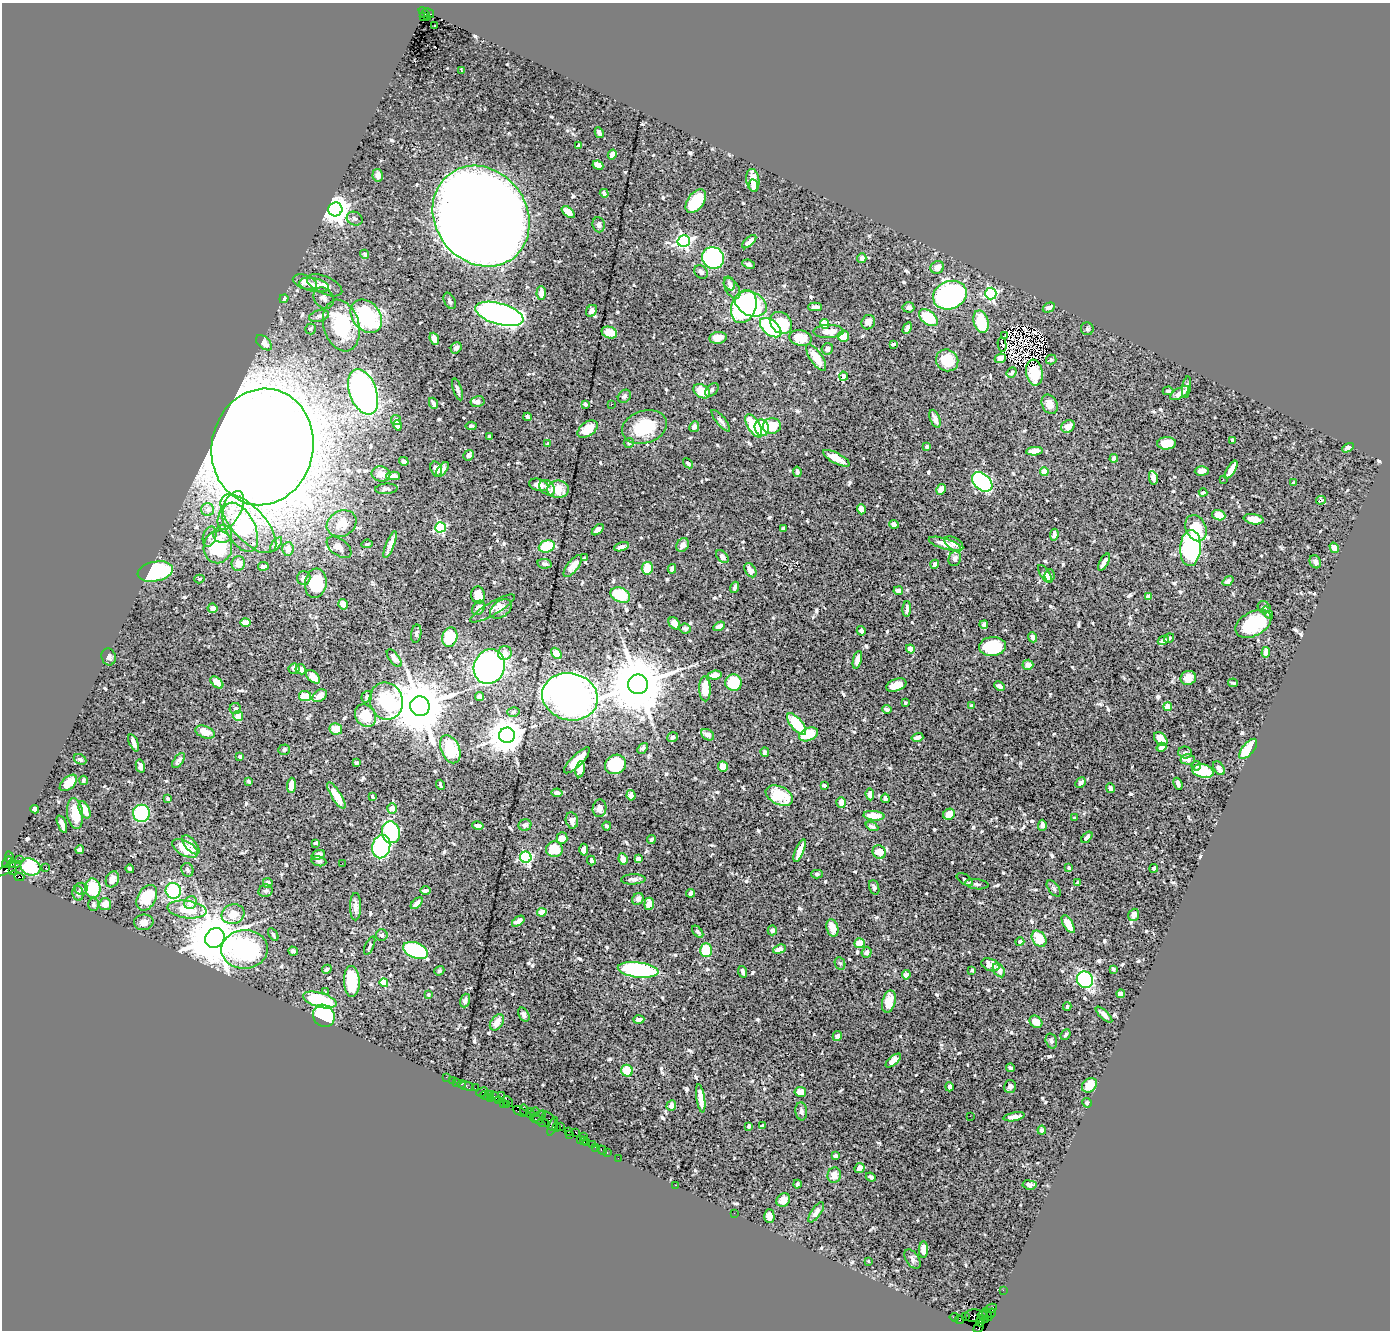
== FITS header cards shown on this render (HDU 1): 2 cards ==
NAXIS1  =                 1388
NAXIS2  =                 1328

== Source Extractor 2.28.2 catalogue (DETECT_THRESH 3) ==
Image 1388 x 1328 px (HDU 1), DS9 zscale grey, 1 PNG px = 1 image px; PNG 1392 x 1332 px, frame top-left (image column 1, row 1328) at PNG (2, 3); each listed source drawn as its Kron ellipse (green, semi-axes under 4 px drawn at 4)
Background 1.07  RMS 0.019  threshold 0.0571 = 3 sigma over >= 5 px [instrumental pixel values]
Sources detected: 720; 3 with non-positive FLUX_AUTO (blend fragments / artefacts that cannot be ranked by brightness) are neither listed nor drawn; of the other 717, the 500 brightest by FLUX_AUTO listed and drawn (217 fainter detections omitted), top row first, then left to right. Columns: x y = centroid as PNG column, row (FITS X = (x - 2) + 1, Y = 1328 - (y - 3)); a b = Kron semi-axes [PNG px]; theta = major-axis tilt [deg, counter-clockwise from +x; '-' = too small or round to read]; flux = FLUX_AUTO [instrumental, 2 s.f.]
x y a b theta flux
428 13 6 3 -32 220
425 14 7 3 -51 150
423 17 3 2 - 96
434 26 3 2 - 4.3
462 71 3 3 - 6.3
599 133 5 3 - 5.7
578 146 4 3 - 3.1
612 154 5 4 - 6.9
598 165 5 4 - 11
378 175 6 5 - 7.2
753 180 11 6 -82 17
753 185 6 4 -79 10
604 193 4 3 - 3.3
696 201 13 8 54 74
335 209 7 7 - 1800
568 212 8 4 -41 19
481 216 53 46 -53 9200
355 219 8 6 -26 3.7
599 225 8 6 -83 4.7
684 241 6 6 - 330
749 242 8 4 42 5.7
365 254 5 4 - 2.2
713 258 11 10 - 260
862 258 5 4 - 3.4
748 264 6 3 -24 2.5
937 267 7 6 - 8.9
701 272 7 6 - 4.4
305 282 12 7 -18 11
729 283 7 5 -65 4.1
314 285 15 6 -11 9.9
325 285 19 8 -24 11
732 288 12 6 -58 7.1
541 293 7 4 88 8.5
991 294 6 5 - 170
950 295 17 14 23 430
324 298 11 9 -52 5.8
284 299 4 4 - 2.4
450 301 8 5 -63 3.7
751 304 17 11 -26 200
744 307 17 12 69 130
815 307 7 4 0 5.9
908 307 6 5 - 4.1
1049 308 6 4 26 5.9
591 311 6 5 - 8.6
499 314 25 10 -16 640
319 316 10 6 15 4.6
366 316 18 14 -51 150
928 318 11 6 -39 56
868 322 7 6 - 8.8
981 322 11 7 -75 52
781 323 12 10 -43 41
824 324 5 4 - 39
341 326 26 17 -74 93
771 328 12 7 -39 120
907 328 6 4 63 7.4
310 329 5 5 - 2.4
1087 329 6 6 - 2.7
829 331 15 6 1 17
609 332 8 5 -19 16
843 336 5 5 - 19
1005 336 3 3 - 2.2
718 338 9 6 8 8.6
801 338 11 7 -12 22
434 339 6 4 -68 10
264 343 9 5 -43 7.9
893 344 4 3 - 2.8
1002 345 7 3 -81 2.7
456 348 6 5 - 4
827 349 6 5 - 4.9
816 358 16 6 -56 24
1000 358 6 5 - 8.1
947 360 11 10 - 30
1051 360 5 5 - 2.8
1012 372 5 4 - 3
1034 373 13 8 -82 21
843 376 4 4 - 5
1187 387 11 4 82 3.6
457 389 11 3 -72 4.1
712 390 8 5 45 3.7
702 391 9 6 -33 23
1168 391 5 4 - 2.7
363 392 23 13 -70 500
1180 393 11 5 31 9
624 396 7 6 - 2.8
477 401 7 5 12 3.6
433 403 6 3 -65 3.5
585 404 4 3 - 3.3
611 404 3 2 - 2.5
1050 404 10 7 -63 13
527 417 4 3 - 2.7
935 419 9 5 -69 7.4
396 420 5 5 - 4.8
721 421 13 4 -51 4.8
398 425 5 4 - 8.2
471 426 5 3 - 2.4
754 426 13 6 -60 56
772 426 9 8 - 25
1068 426 7 6 - 11
644 427 23 16 17 54
694 427 5 4 - 4.8
762 428 8 7 - 42
587 429 11 7 36 19
489 437 4 3 - 3
1232 440 4 3 - 2.9
629 443 5 5 - 2.5
1167 443 9 6 4 19
548 444 4 4 - 2.3
262 447 58 51 78 6300
927 447 4 3 - 2.5
1348 448 6 4 29 3.4
1035 451 8 4 5 13
469 455 6 4 41 4.5
836 458 15 5 -28 13
1114 458 4 4 - 4.7
404 461 5 4 - 3.4
688 463 6 3 -40 2.4
436 469 8 5 -72 6.6
443 469 8 4 51 6.4
1231 470 10 4 59 10
1044 471 4 4 - 31
1202 471 7 4 2 7.3
797 472 5 3 - 3.4
381 474 9 7 -9 6.9
393 476 7 4 -2 7.4
1153 478 7 4 -79 5.4
1223 480 3 2 - 2.7
982 482 12 8 -42 230
1294 483 4 3 - 2.7
539 485 10 6 -16 11
547 488 9 6 -43 5.6
386 489 11 5 3 3.4
558 489 11 9 -1 18
941 489 5 4 - 7.1
1203 492 4 3 - 2.4
1321 500 5 4 - 11
208 509 6 6 - 6.5
861 509 5 4 - 13
231 510 21 10 62 22
1219 515 7 5 -18 17
1254 519 10 5 -9 12
342 523 15 12 29 21
248 524 37 16 -47 72
894 524 5 4 - 8.4
240 527 27 14 -63 62
440 527 5 5 - 140
784 528 4 4 - 2.3
1196 528 13 10 -65 35
598 530 7 4 41 9.4
223 534 9 8 - 10
1054 535 6 4 83 4.8
210 537 10 6 74 5.3
276 544 8 4 52 3.2
367 544 6 4 6 2.6
390 544 14 4 68 10
945 544 17 5 -16 12
954 544 10 6 -31 6.9
683 545 7 5 54 5.4
547 546 8 6 16 49
218 547 16 14 81 76
339 547 14 8 -36 8.9
621 547 8 4 17 4.7
1190 548 18 10 87 280
1334 548 5 4 - 7.7
288 549 7 6 - 7.7
722 557 7 5 -46 5.3
585 558 4 3 - 2.4
955 559 7 6 - 6.7
1104 562 9 3 62 5.3
1315 562 7 5 -61 4.4
238 563 7 6 - 15
544 564 7 4 -10 3.2
935 564 4 4 - 3.5
263 566 5 3 - 3.2
573 566 13 5 51 12
647 568 6 5 - 29
672 569 5 4 - 3.6
750 570 8 5 -58 6
155 572 18 10 11 160
1045 574 10 4 -56 5
1049 575 6 5 - 3.6
304 578 7 6 - 5.1
199 579 5 4 - 2.2
1228 581 6 4 36 3.2
316 583 15 11 82 59
735 587 6 3 71 4
898 591 4 4 - 5.4
478 595 9 7 -77 17
620 595 10 7 -24 42
1148 596 4 3 - 3.9
343 604 5 5 - 9.7
1264 607 7 5 -34 3
212 608 5 5 - 6.4
478 608 8 6 59 6.7
493 609 25 6 30 8.2
501 609 12 8 37 8.9
907 609 8 3 87 4.3
1268 613 7 4 -53 3.4
245 623 5 4 - 9.5
674 623 7 5 -52 8.4
1253 624 19 12 28 79
984 625 4 4 - 4.2
719 626 6 4 30 6.3
685 628 6 5 - 2.5
861 631 5 4 - 2.9
416 634 9 5 80 2.9
450 637 10 7 76 44
1033 637 5 3 - 3.3
1169 638 5 4 - 2.2
1163 640 6 4 29 6.5
993 646 14 9 5 63
910 649 5 4 - 9.4
1266 652 5 4 - 10
505 653 7 6 - 7.6
556 653 6 4 -49 17
109 657 8 7 - 4.2
394 658 10 5 -54 6.1
857 660 9 4 76 8
1028 665 5 5 - 5.7
489 667 17 15 68 470
294 669 5 5 - 6.3
301 669 5 5 - 5.3
715 675 7 4 8 12
313 677 8 5 -43 13
1188 678 8 7 - 9.7
217 682 7 4 -41 9.9
733 683 8 8 - 39
1233 683 5 3 - 2.4
638 684 10 10 - 11000
896 685 10 6 21 18
999 686 6 3 -26 4.4
705 689 12 6 -88 17
305 696 6 5 - 29
320 696 8 5 35 11
367 697 6 5 - 4.7
479 697 4 4 - 8
570 697 28 23 -14 970
386 701 19 16 -74 130
905 703 3 3 - 2.2
972 705 4 3 - 2.3
420 706 10 9 - 11000
1168 707 4 4 - 31
235 709 5 5 - 2.7
887 709 4 3 - 3.1
513 712 6 4 15 2.2
238 716 5 5 - 12
365 716 12 10 -54 32
797 724 13 5 -49 47
336 729 6 5 - 17
205 732 10 6 -20 14
808 734 10 6 22 29
507 735 8 7 - 2900
708 735 7 5 -34 6.8
673 737 5 5 - 3.6
917 737 6 3 15 3.8
1161 739 8 5 -48 18
134 743 9 3 -69 6.5
1161 747 5 4 - 5.5
642 748 6 4 48 3
450 749 15 9 -66 54
1248 749 12 5 50 45
284 750 6 5 - 2.8
765 752 4 4 - 2.7
1185 752 7 6 - 3.7
240 757 4 4 - 2.8
80 759 7 4 -28 2.5
1188 759 7 5 -2 7.1
577 760 17 5 45 25
178 761 9 4 52 4.7
356 763 4 3 - 2.3
615 764 11 9 27 69
140 766 7 4 -77 4.8
1196 766 5 4 - 2.9
723 767 5 5 - 18
1219 768 8 5 -54 9
580 769 8 5 81 9.4
1203 771 11 6 -11 43
83 780 5 3 - 3.4
249 781 4 3 - 2.5
68 783 10 6 42 20
1080 783 6 4 46 6.1
1178 784 6 3 -69 4.3
291 785 7 4 86 16
440 785 5 3 - 2.3
824 785 4 3 - 2.9
1110 788 5 3 - 5
557 793 5 3 - 4
870 794 6 4 -84 7.8
631 795 5 4 - 6
779 795 14 9 -25 44
336 796 15 5 -58 19
372 796 4 3 - 2.3
885 798 4 3 - 3.2
168 799 4 3 - 2.6
841 802 5 4 - 10
392 808 5 5 - 10
599 808 9 7 82 7.6
35 809 4 4 - 7.6
85 810 9 5 -66 18
141 813 8 8 - 110
75 814 15 8 -81 27
949 814 6 5 - 14
874 816 10 5 -5 17
1075 818 3 3 - 2.2
572 820 8 6 -79 7
62 824 9 4 -69 9.6
525 825 6 5 - 2.8
1042 825 5 4 - 5.6
478 826 6 3 -13 3.9
607 826 4 3 - 2.7
872 826 7 3 -24 3.1
391 832 11 9 -75 140
1087 837 7 3 50 4.2
562 838 6 5 - 11
651 839 4 4 - 2.8
316 843 4 3 - 2.3
191 845 11 5 -50 7.3
381 847 12 9 77 210
185 848 14 7 -28 34
554 849 8 8 - 28
80 850 4 4 - 7.4
584 850 6 4 87 5.9
800 851 12 4 68 14
879 852 7 6 - 21
318 855 7 4 19 6.4
526 857 6 5 - 210
9 858 6 4 -80 120
19 859 2 2 - 27
623 859 6 4 -82 6.3
638 859 4 4 - 15
319 861 7 5 -11 3.2
591 861 5 4 - 2.6
7 862 6 4 63 290
342 863 2 2 - 2.6
12 864 4 4 - 140
30 867 10 8 -23 26
46 868 3 2 - 2.7
1069 868 4 3 - 2.9
1154 868 4 4 - 4.8
7 869 15 4 26 280
130 869 4 3 - 3
12 870 3 3 - 300
187 870 7 6 - 3.5
817 874 6 4 -2 2.2
19 877 5 3 - 480
112 879 8 6 64 8.1
633 879 12 5 2 5.3
965 879 9 5 -32 4
268 883 5 5 - 6.6
1078 883 4 3 - 2.4
977 884 12 5 -6 3.5
874 887 7 5 -71 3
93 888 10 7 -82 60
81 889 6 6 - 3.1
1054 889 9 5 -53 2.7
425 890 5 3 - 3.3
173 891 8 7 - 100
266 891 7 6 - 2.8
78 893 7 5 -78 4.4
690 893 4 4 - 4.4
147 898 14 9 61 58
638 899 6 5 - 4.7
190 903 7 6 - 10
417 903 7 4 44 5.5
93 904 6 5 - 3.8
105 904 6 6 - 13
649 904 6 4 84 11
355 907 13 5 89 7
187 909 20 8 -7 36
542 912 5 4 - 14
233 914 11 9 18 20
1134 915 6 5 - 5.6
518 921 7 4 35 4.8
144 922 9 8 - 9.8
1068 924 10 4 -59 22
832 928 9 5 -73 16
772 930 5 4 - 3.6
698 932 7 4 -50 2.8
273 935 7 3 -59 3
382 935 6 5 - 2.8
215 938 10 9 - 8600
1039 939 9 6 -54 25
1020 942 4 3 - 2.9
859 943 5 5 - 24
370 946 10 3 66 2.3
245 949 23 19 4 310
779 949 7 4 20 6.5
416 950 13 7 -21 120
706 950 7 6 - 37
293 951 5 4 - 3.2
867 952 5 5 - 3.7
840 963 6 5 - 2.3
990 965 9 6 -22 7.3
327 969 5 3 - 3.1
1113 969 4 3 - 2.7
638 970 20 7 -7 200
972 970 3 3 - 2.6
999 970 8 5 -55 9.3
439 971 5 4 - 2.3
743 972 6 3 -72 3.9
906 975 4 4 - 3.7
1085 980 8 7 - 240
352 981 15 8 -87 46
384 983 4 4 - 44
325 991 3 3 - 2.8
428 994 3 3 - 2.2
1121 994 4 4 - 5.8
320 1000 17 7 -15 93
465 1001 7 5 71 3.8
889 1001 11 6 75 19
1067 1006 4 3 - 2.5
524 1015 7 5 -60 3.6
1104 1015 10 4 -43 5.1
324 1016 11 10 - 170
639 1019 5 3 - 4.5
497 1022 9 6 55 14
1036 1022 7 5 -39 14
1066 1034 5 4 - 2.5
837 1036 5 4 - 4.3
1051 1041 7 5 -73 3
893 1060 9 4 40 7.4
1010 1068 4 3 - 2.3
627 1071 6 5 - 32
446 1077 2 2 - 11
452 1080 2 2 - 6.5
457 1082 2 2 - 27
462 1084 4 2 - 22
1089 1085 8 6 43 17
467 1086 7 4 -10 85
1010 1086 6 5 - 5.3
949 1087 5 3 - 3.4
475 1088 2 2 - 7.4
482 1092 6 3 25 150
800 1092 6 4 -9 13
485 1095 5 3 - 28
502 1095 3 2 - 120
489 1096 5 3 - 77
495 1097 5 2 - 110
491 1098 3 3 - 53
701 1098 14 4 -81 14
499 1100 3 2 - 43
508 1102 6 2 -52 64
1087 1103 5 4 - 2.6
503 1104 3 2 - 49
507 1105 4 3 - 47
671 1106 5 4 - 6.6
524 1110 5 3 - 110
520 1111 8 3 -28 240
801 1111 9 6 -83 4.3
535 1112 5 4 - 210
530 1113 5 4 - 96
539 1116 7 2 34 96
970 1116 2 2 - 26
1014 1117 11 4 10 6.7
536 1119 7 3 -29 160
549 1121 10 5 -62 420
543 1122 6 2 -20 60
553 1126 10 3 69 160
561 1126 3 2 - 37
749 1126 4 3 - 2.8
762 1126 4 3 - 3.5
557 1128 4 2 - 55
1042 1130 4 4 - 3.5
568 1131 3 2 - 44
576 1133 3 3 - 76
570 1135 4 3 - 55
583 1136 2 2 - 16
581 1140 3 3 - 72
584 1141 4 2 - 54
587 1143 3 3 - 66
592 1144 3 2 - 40
595 1147 2 2 - 44
602 1150 5 3 - 57
607 1152 3 2 - 47
835 1156 4 4 - 4.3
618 1158 2 2 - 17
859 1168 5 4 - 9.8
834 1175 8 6 80 11
871 1177 5 3 - 3.7
797 1184 4 3 - 2.3
675 1185 3 2 - 14
1029 1185 7 4 -6 5
783 1200 7 6 - 9.4
816 1212 12 5 55 5.9
734 1213 2 2 - 8
769 1216 6 5 - 7.8
923 1250 8 4 88 12
912 1259 11 6 -57 4.4
868 1261 4 3 - 2.2
1003 1290 2 2 - 14
991 1308 6 3 29 100
991 1313 5 3 - 81
987 1314 7 3 -61 140
982 1315 5 4 - 230
974 1316 9 6 0 410
954 1317 4 3 - 54
966 1317 2 2 - 29
986 1319 3 2 - 38
959 1320 4 3 - 100
981 1320 6 3 71 140
979 1328 5 4 - 60
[217 fainter detections neither listed nor drawn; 3 non-positive-flux detections neither listed nor drawn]